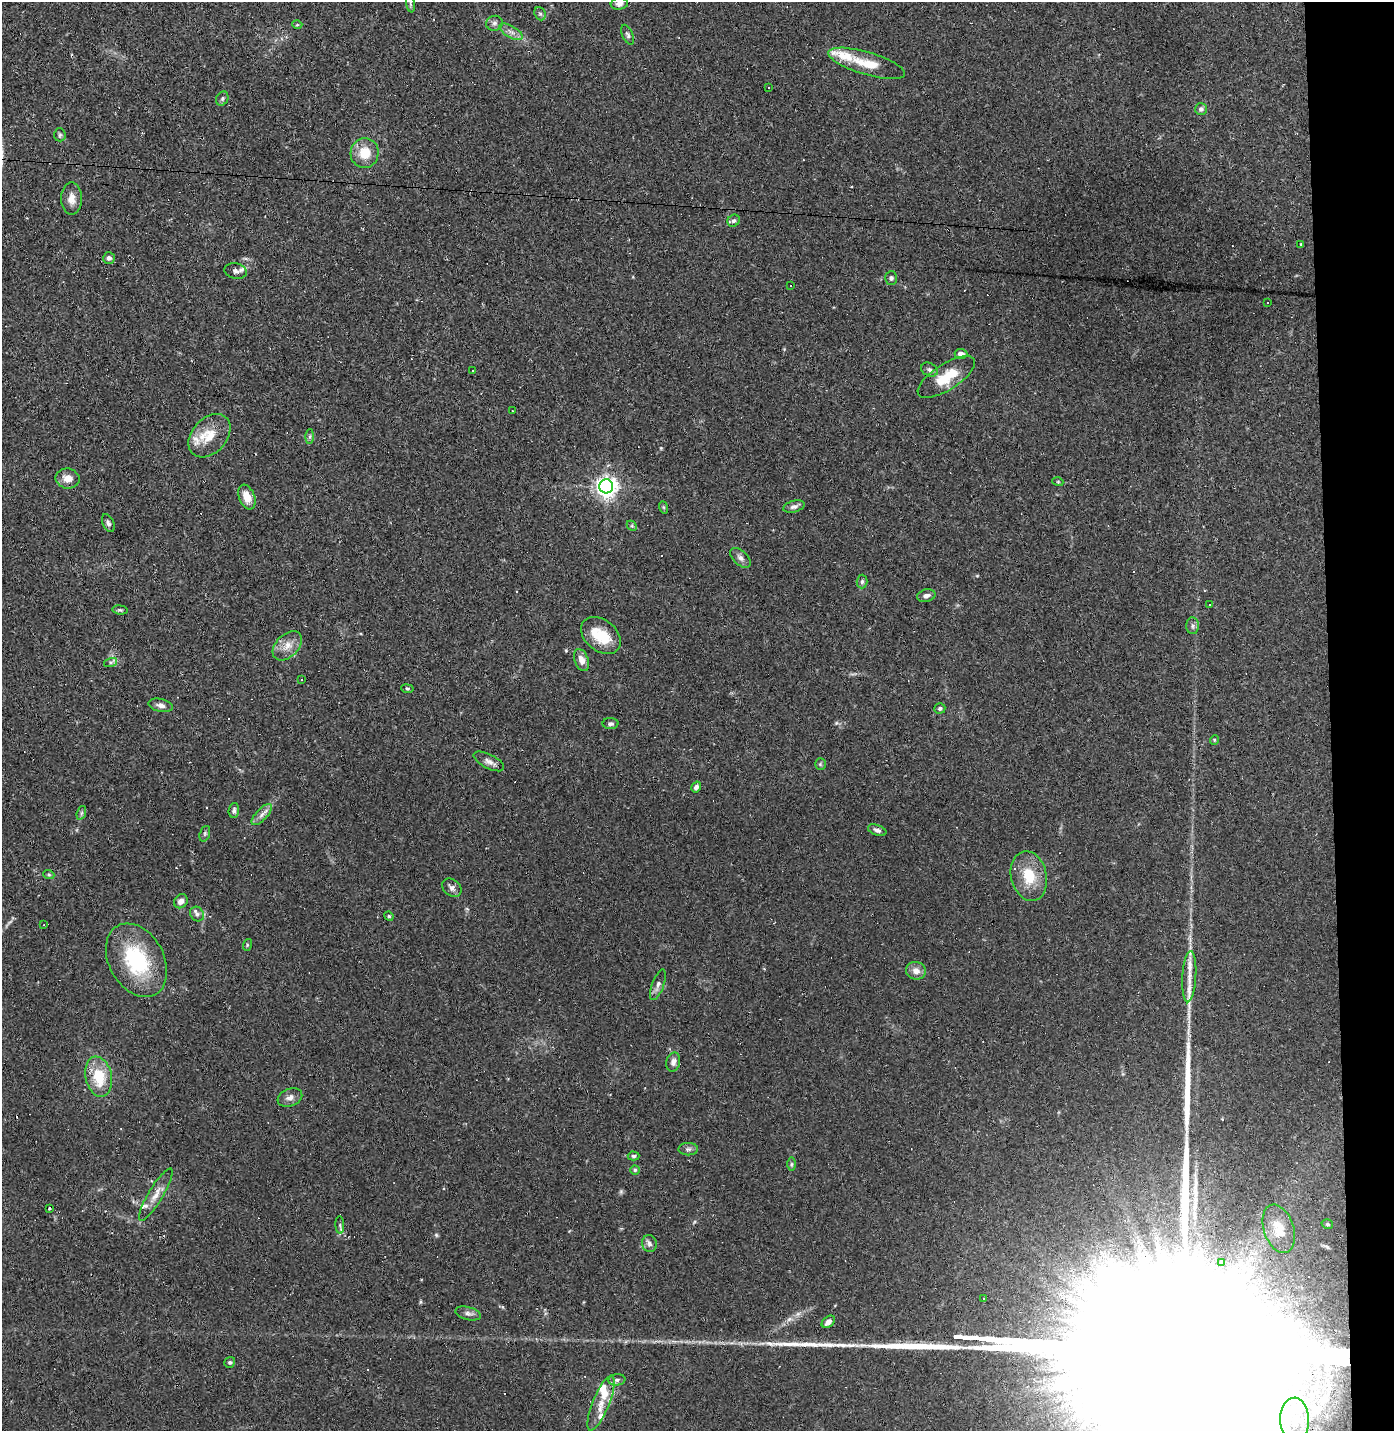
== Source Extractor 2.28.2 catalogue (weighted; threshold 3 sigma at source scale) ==
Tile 6 of 3 x 3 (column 3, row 2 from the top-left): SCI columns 2852-4243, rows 1429-2857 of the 4311 x 4285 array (HDU 1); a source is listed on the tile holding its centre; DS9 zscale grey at full resolution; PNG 1396 x 1433 px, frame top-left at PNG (2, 2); each listed source drawn as its Kron ellipse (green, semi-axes under 4 px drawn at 4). Shown black and unused: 5% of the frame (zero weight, under 2 of 3 exposures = <1% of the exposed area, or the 3 px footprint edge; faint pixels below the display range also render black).
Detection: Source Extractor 2.28.2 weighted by HDU 2 'WHT'; one run over the whole footprint, this tile lists its part. Background 0.0535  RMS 0.0052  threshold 0.0233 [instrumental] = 3 sigma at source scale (4.5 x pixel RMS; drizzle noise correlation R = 1.50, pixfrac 1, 0.05/0.05 arcsec/px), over >= 5 px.
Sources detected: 133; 1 too faint to see at this stretch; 25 cosmic-ray / hot-pixel residue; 5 long thin detections or spike segments (spike, bleed or trail) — neither listed nor drawn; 9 inside a brighter listed object's ellipse — not listed separately; the other 93 listed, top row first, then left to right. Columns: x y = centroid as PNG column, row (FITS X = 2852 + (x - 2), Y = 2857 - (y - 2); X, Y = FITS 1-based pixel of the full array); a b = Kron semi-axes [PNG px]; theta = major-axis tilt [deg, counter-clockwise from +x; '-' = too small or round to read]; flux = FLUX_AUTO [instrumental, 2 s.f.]
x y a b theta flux
410 4 9 4 -81 1.1
619 4 9 6 7 2
540 14 7 5 -68 1.1
494 23 8 7 - 1.8
297 25 5 3 - 0.57
511 32 13 6 -30 2.7
628 35 11 5 -66 1.3
867 63 40 11 -16 14
769 87 3 3 - 0.67
222 99 7 6 - 1
1201 109 6 6 - 1.5
60 135 7 5 -86 0.97
365 153 15 14 - 10
71 199 16 10 90 4.6
734 221 6 5 - 1.2
1301 244 3 3 - 0.42
109 258 6 5 - 1.5
236 271 11 7 -11 2.1
891 278 6 6 - 1.2
790 286 3 3 - 3.7
1267 303 2 2 - 0.37
961 354 6 5 - 3
929 370 9 6 -32 1.4
473 371 3 2 - 0.53
946 377 33 13 33 15
512 411 3 2 - 0.38
209 436 25 17 48 12
310 436 7 4 89 0.96
67 479 12 10 -10 4.8
1058 482 5 3 - 0.47
606 486 7 7 - 330
247 497 13 7 -68 6.2
663 507 6 4 -70 0.67
794 507 11 5 16 1.9
108 523 9 5 -66 1.5
632 526 6 4 -44 0.66
740 558 12 7 -43 2.1
862 581 7 5 88 1.1
926 596 9 6 13 2
1210 605 3 3 - 1.8
120 610 7 4 -8 0.86
1193 626 8 6 89 1.5
601 635 22 15 -39 15
287 646 17 11 44 5.9
582 660 11 7 -70 4.2
110 662 7 4 18 0.9
301 680 3 2 - 0.58
407 689 6 4 -8 0.74
161 705 12 6 -12 2.4
940 708 5 5 - 1.2
611 724 8 5 2 1.4
1214 740 5 3 - 0.44
489 761 17 7 -27 2.8
820 764 5 5 - 0.71
696 787 6 4 59 1.8
234 810 7 5 87 1.3
81 813 7 4 71 1.1
262 815 13 5 47 2.5
877 830 9 5 -20 1.6
205 834 8 5 71 0.96
49 875 5 3 - 0.72
1029 876 25 18 -77 15
452 888 11 8 -36 2.2
181 901 8 6 48 2.7
197 914 8 6 -51 1.6
389 916 5 4 - 0.64
44 925 3 2 - 0.36
247 945 6 4 73 0.55
136 960 39 27 -61 39
916 971 10 8 -17 3.9
1189 977 25 7 87 6.6
658 985 16 6 69 2.3
673 1062 9 7 76 2.8
99 1077 20 13 -78 16
290 1097 13 8 22 2.8
688 1149 10 6 1 1.5
634 1156 6 4 0 0.93
791 1164 6 4 89 0.88
635 1170 4 4 - 0.73
156 1195 30 7 59 5.8
49 1208 3 3 - 1
1327 1224 6 4 -16 0.79
340 1225 9 4 -86 1.1
1279 1229 25 15 -72 8.3
649 1244 8 7 - 1.8
1222 1262 3 3 - 1.1
983 1299 3 3 - 1.4
468 1313 13 6 -15 1.8
828 1322 7 5 39 2.3
230 1362 6 5 - 0.95
617 1380 8 5 7 1.5
601 1403 29 8 68 7.4
1295 1420 22 14 -88 16